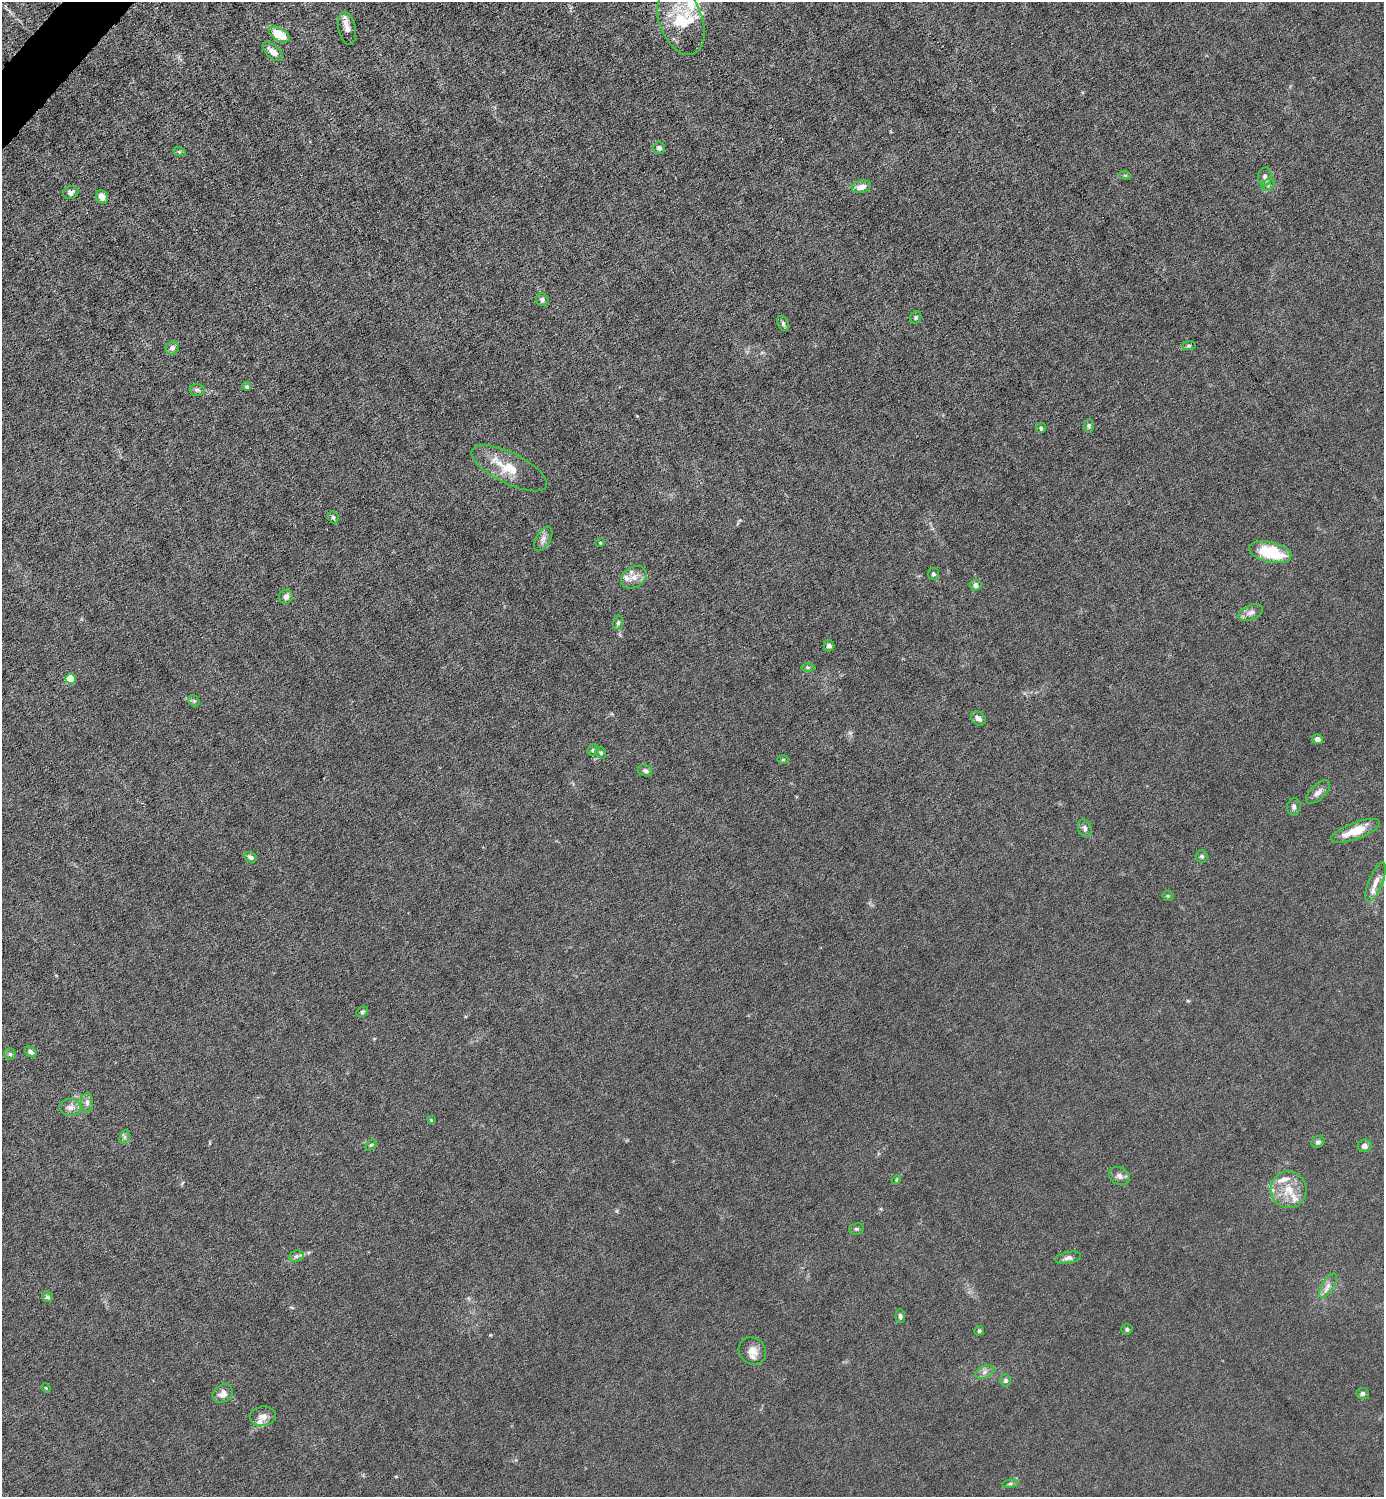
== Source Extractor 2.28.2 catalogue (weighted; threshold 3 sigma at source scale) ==
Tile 11 of 4 x 4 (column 3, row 3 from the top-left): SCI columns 2920-4301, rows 1496-2990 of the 5980 x 5980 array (HDU 1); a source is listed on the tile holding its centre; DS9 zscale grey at full resolution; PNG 1386 x 1499 px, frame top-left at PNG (2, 2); each listed source drawn as its Kron ellipse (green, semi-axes under 4 px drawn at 4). Shown black and unused: <1% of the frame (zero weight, under 6 of 12 exposures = <1% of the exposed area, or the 3 px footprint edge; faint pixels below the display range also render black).
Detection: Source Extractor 2.28.2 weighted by HDU 2 'WHT'; one run over the whole footprint, this tile lists its part. Background 0.0143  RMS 0.003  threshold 0.0125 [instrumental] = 3 sigma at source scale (4.09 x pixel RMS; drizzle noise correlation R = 1.36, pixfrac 0.8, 0.05/0.05 arcsec/px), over >= 5 px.
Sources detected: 87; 8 inside a brighter listed object's ellipse — not listed separately; the other 79 listed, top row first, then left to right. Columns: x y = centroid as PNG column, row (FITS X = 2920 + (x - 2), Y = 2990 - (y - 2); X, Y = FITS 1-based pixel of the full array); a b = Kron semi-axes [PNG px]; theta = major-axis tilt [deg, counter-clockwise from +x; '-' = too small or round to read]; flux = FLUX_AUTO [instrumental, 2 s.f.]
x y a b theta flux
681 21 35 21 -69 13
347 28 17 8 -79 1.9
279 34 11 6 -29 7
273 52 12 6 -41 2.2
659 148 6 6 - 0.81
179 151 6 4 -20 0.39
1125 175 6 4 -18 0.33
1265 177 9 6 88 1.1
1268 185 7 5 22 0.64
861 187 10 6 13 2.1
71 192 8 6 18 1.1
102 197 7 5 -57 2.5
542 300 6 6 - 0.79
916 317 6 5 - 0.51
783 323 8 5 -64 0.62
1189 346 7 3 8 0.38
172 348 7 6 - 1.1
247 387 4 4 - 0.49
197 390 7 6 - 0.74
1089 426 7 5 87 0.52
1041 428 5 5 - 0.4
509 468 41 15 -27 8.1
333 517 6 5 - 0.61
543 539 13 7 59 1.4
600 543 4 4 - 0.27
1270 552 21 10 -13 12
933 574 6 6 - 0.6
634 577 14 10 35 2.5
976 585 6 5 - 1.1
286 597 7 6 - 1.2
1251 613 13 7 23 1.5
618 623 7 5 80 0.65
829 646 5 5 - 0.79
808 667 6 4 0 0.45
70 679 5 5 - 11
194 701 6 5 - 0.42
978 718 8 6 -38 1.3
1318 739 6 5 - 1.3
593 750 6 5 - 0.84
601 753 6 5 - 0.49
783 759 5 3 - 0.31
645 771 7 5 -17 0.67
1318 792 15 7 44 1.5
1294 807 8 7 - 0.83
1085 828 9 6 -72 0.9
1356 831 25 8 20 6.4
1202 856 6 6 - 0.53
251 857 6 5 - 0.86
1376 882 21 7 68 2.3
1168 896 5 5 - 0.35
362 1012 6 5 - 0.43
31 1052 6 4 -36 0.73
10 1054 6 5 - 0.53
87 1103 9 6 89 0.97
70 1107 10 8 -1 1.5
431 1120 4 4 - 0.22
124 1137 7 4 71 0.62
1318 1142 7 5 27 0.62
371 1145 6 4 43 0.38
1365 1146 7 6 - 1.2
1119 1176 11 8 -31 1.2
896 1180 5 4 - 0.28
1289 1190 18 18 - 5.5
856 1229 7 5 14 0.55
296 1256 7 5 20 0.74
1068 1258 13 6 12 1.2
1328 1285 14 6 58 1.5
47 1297 5 5 - 0.72
900 1316 7 5 -85 0.68
1127 1329 5 5 - 0.53
979 1331 5 5 - 0.56
752 1351 14 13 - 2.8
984 1372 10 6 28 1.1
1005 1380 6 5 - 0.69
46 1388 5 3 - 0.28
1363 1393 6 5 - 0.64
223 1394 11 8 37 1.8
263 1416 13 9 8 2.1
1010 1484 8 4 8 0.52